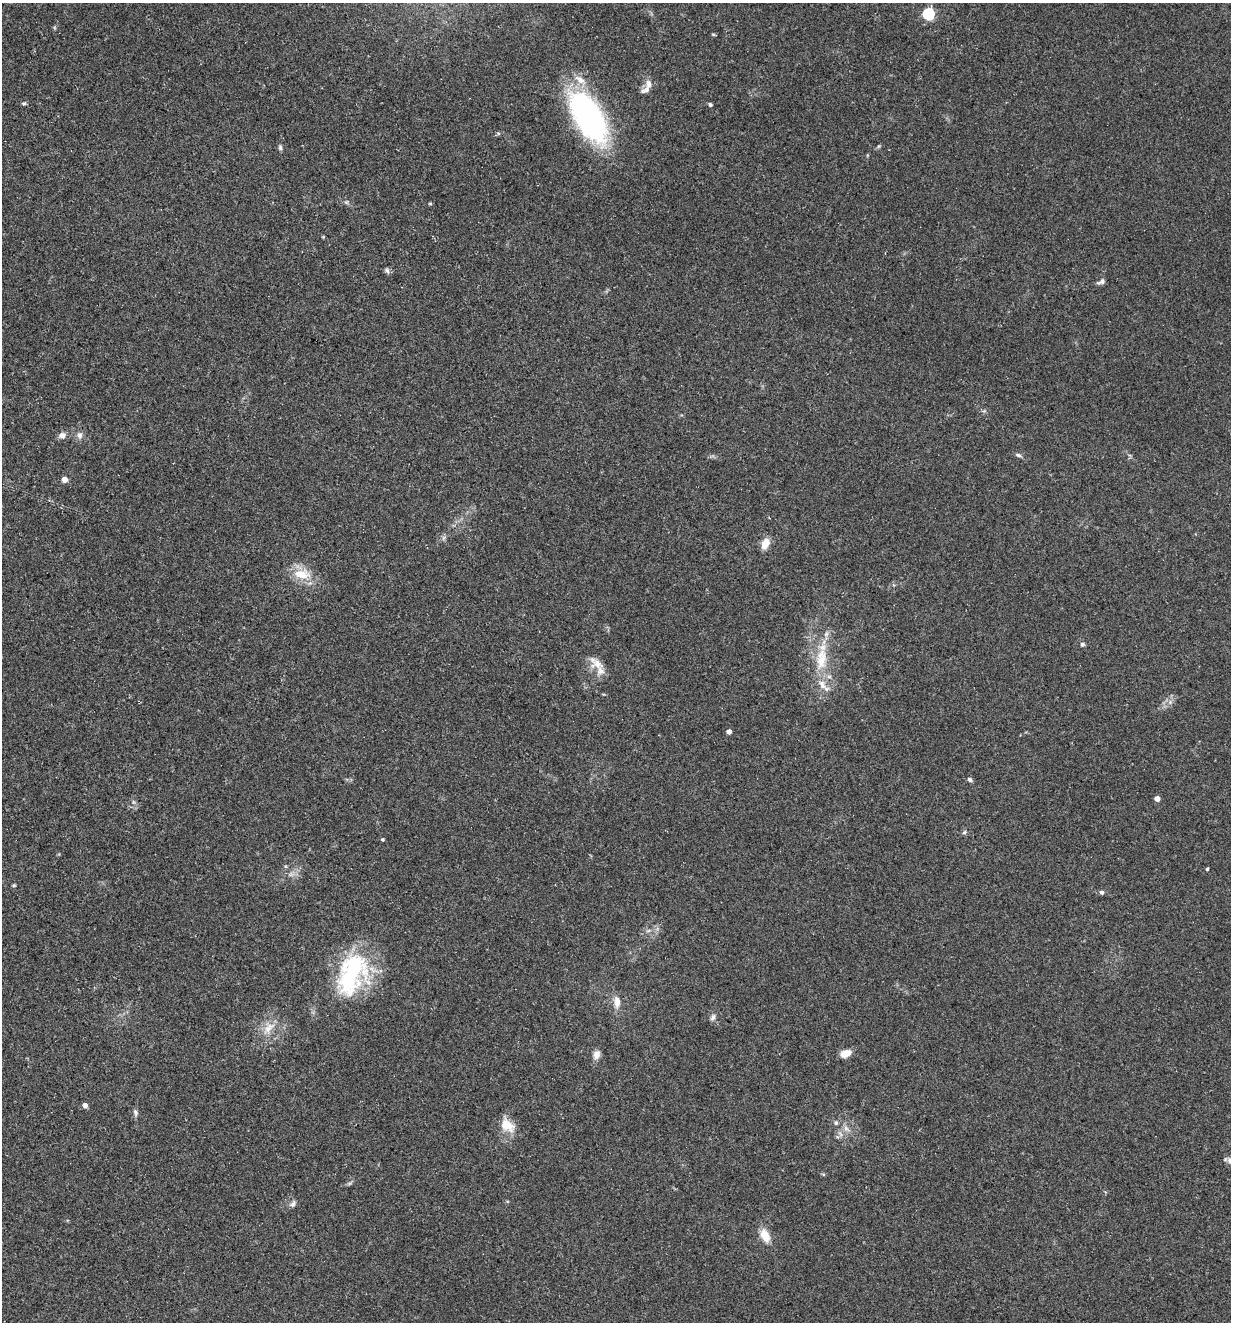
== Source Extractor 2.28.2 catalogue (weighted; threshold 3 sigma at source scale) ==
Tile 11 of 4 x 4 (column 3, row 3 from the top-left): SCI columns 2713-3941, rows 1321-2640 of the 5297 x 5282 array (HDU 1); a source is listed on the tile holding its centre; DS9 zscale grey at full resolution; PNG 1233 x 1324 px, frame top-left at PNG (2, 3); no overlay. Shown black and unused: <1% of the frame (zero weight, under 3 of 5 exposures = <1% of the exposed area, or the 3 px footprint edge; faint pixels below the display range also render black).
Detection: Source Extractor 2.28.2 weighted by HDU 2 'WHT'; one run over the whole footprint, this tile lists its part. Background 0.107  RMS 0.0066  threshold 0.0299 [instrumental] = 3 sigma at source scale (4.5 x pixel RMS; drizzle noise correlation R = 1.50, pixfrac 1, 0.05/0.05 arcsec/px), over >= 5 px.
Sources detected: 51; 1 inside a brighter object's white glare — not listed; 4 inside a brighter listed object's ellipse — not listed separately; the other 46 listed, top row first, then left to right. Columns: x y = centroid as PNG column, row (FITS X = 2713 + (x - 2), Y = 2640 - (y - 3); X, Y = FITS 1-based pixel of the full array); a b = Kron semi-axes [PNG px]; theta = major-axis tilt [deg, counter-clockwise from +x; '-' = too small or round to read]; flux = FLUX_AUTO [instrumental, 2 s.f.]
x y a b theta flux
928 14 5 5 - 72
713 34 6 3 -19 0.65
648 84 12 8 87 3.9
24 103 6 4 13 1.1
710 104 5 5 - 1.2
589 117 49 23 -60 180
498 133 6 4 -19 0.84
280 147 8 5 -89 1.3
346 202 6 5 - 1.2
430 204 5 3 - 0.68
387 271 9 6 -63 1.6
1101 282 11 5 25 2.2
62 435 10 9 - 3.2
79 435 10 8 -85 2.9
1018 455 8 4 -21 1.7
64 479 4 4 - 6.9
765 543 12 8 66 7.5
302 574 22 13 -8 15
1082 644 6 5 - 1.5
821 659 36 15 83 24
597 664 24 9 -38 7.2
729 731 4 4 - 4.5
970 780 7 5 -39 1.5
1157 799 4 4 - 5.6
133 802 6 4 -71 1.2
964 832 6 5 - 1.2
383 839 4 4 - 1
1207 869 3 3 - 1.1
291 874 7 4 71 1.5
14 885 5 4 - 0.82
1101 892 5 5 - 1.6
648 931 6 4 19 1.2
352 970 47 38 68 70
617 1002 17 9 -86 5.9
713 1017 9 6 58 2.1
269 1028 19 11 44 9.2
846 1053 12 8 21 6.9
596 1055 11 8 70 3.9
85 1105 4 4 - 4.7
135 1113 9 6 -79 1.9
836 1123 7 5 -76 1.4
507 1125 19 13 -34 12
846 1128 10 6 -42 2.9
1230 1161 8 7 - 2.4
293 1204 11 7 47 2.3
765 1235 19 11 -66 8.6
Isophote crosses this tile's border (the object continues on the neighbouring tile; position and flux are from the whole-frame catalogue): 1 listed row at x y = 1230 1161